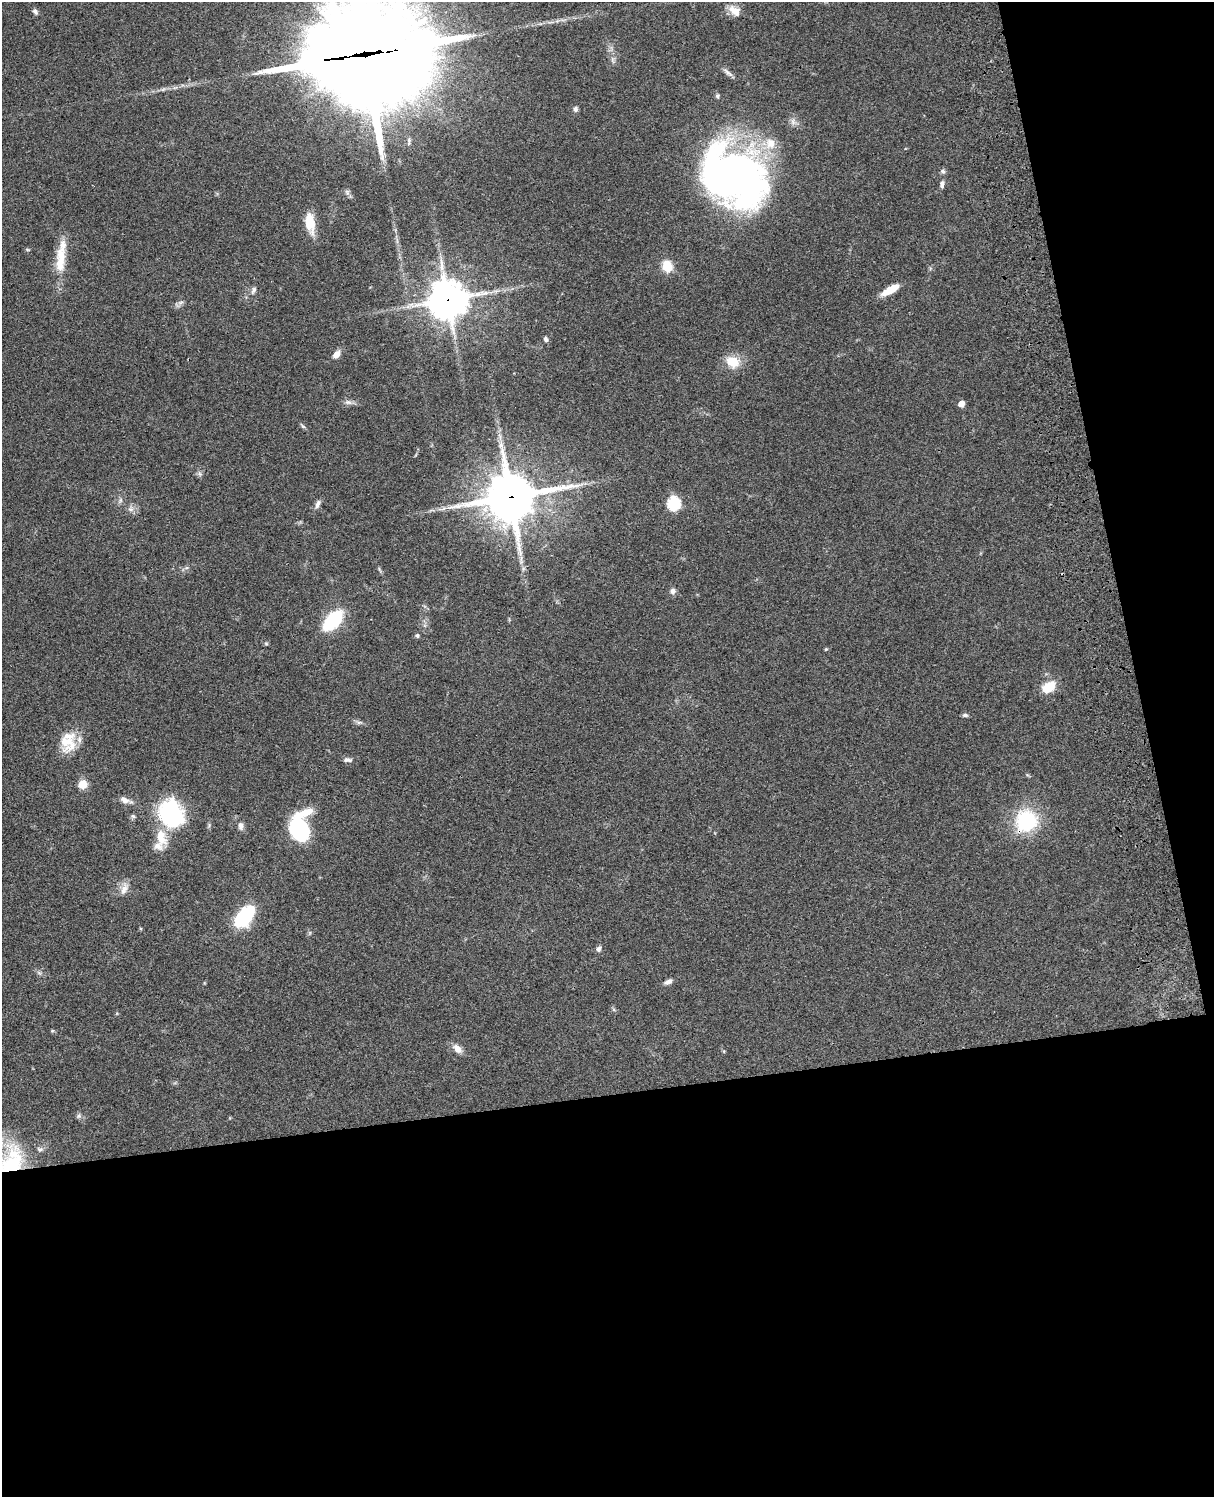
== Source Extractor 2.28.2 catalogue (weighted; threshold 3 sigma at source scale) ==
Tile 12 of 4 x 3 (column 4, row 3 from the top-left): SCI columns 3757-4968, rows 278-1772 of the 5086 x 4926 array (HDU 1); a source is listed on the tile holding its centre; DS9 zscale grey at full resolution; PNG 1216 x 1499 px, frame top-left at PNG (2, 2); no overlay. Shown black and unused: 33% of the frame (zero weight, under 3 of 4 exposures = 6% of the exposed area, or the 3 px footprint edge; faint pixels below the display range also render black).
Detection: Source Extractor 2.28.2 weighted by HDU 2 'WHT'; one run over the whole footprint, this tile lists its part. Background 0.0794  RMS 0.0058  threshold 0.0262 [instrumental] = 3 sigma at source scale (4.5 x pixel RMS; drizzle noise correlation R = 1.50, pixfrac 1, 0.05/0.05 arcsec/px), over >= 5 px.
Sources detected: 69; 2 inside a brighter object's white glare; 1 long thin detection or spike segment (spike, bleed or trail) — not listed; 5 inside a brighter listed object's ellipse — not listed separately; the other 61 listed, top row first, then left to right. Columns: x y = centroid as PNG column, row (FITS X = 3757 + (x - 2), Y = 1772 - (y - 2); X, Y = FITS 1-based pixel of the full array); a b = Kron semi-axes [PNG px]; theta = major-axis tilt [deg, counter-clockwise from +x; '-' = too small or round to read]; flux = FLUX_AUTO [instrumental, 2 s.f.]
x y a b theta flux
35 11 8 5 -60 1.6
734 11 18 10 -39 5.9
365 54 44 33 4 14000
728 73 15 5 -37 2.3
163 89 7 4 19 1.1
717 96 6 5 - 0.95
575 109 7 6 - 1.4
793 122 10 6 -72 2.4
943 171 7 6 - 1.3
733 173 69 51 -64 260
942 184 9 6 83 2.1
347 192 8 6 -78 1.6
310 222 26 11 -81 11
27 249 6 4 -20 0.62
61 256 44 11 82 16
667 266 6 6 - 32
253 290 11 6 66 1.8
890 290 19 6 29 11
448 300 13 13 - 1300
180 303 9 6 18 1.7
546 339 7 5 -58 1.5
336 354 9 6 47 4.3
733 362 17 13 -26 11
348 402 11 6 -9 2.3
961 404 5 5 - 5.7
303 426 7 5 -43 1
200 474 7 6 - 1.3
510 497 18 16 11 2500
120 500 7 4 89 1.2
318 504 12 6 63 2.3
674 504 6 6 - 72
444 508 6 5 - 1.2
131 509 8 7 - 2.3
673 591 7 7 - 2.1
333 620 24 13 48 34
417 635 5 5 - 1.2
266 644 6 4 -1 0.73
826 649 5 3 - 0.56
1049 687 16 11 32 12
965 715 7 5 -7 1.3
359 722 10 4 0 1.4
66 742 27 19 86 13
347 760 12 5 -2 2.1
83 784 9 8 - 7.3
124 800 14 7 -27 3.3
171 813 29 23 -71 59
302 814 29 9 20 12
133 816 7 5 -23 1.1
1026 821 22 20 54 43
241 826 9 6 -88 2.4
299 830 17 13 -60 62
161 837 25 14 -71 12
124 889 17 8 74 4.4
244 916 24 13 50 41
599 949 7 5 61 1.7
668 982 11 6 28 2.5
613 1009 6 4 -70 0.85
52 1031 6 3 18 0.63
458 1049 12 8 -42 4.4
79 1116 7 6 - 1.3
10 1161 55 34 38 64
Overlapping masked pixels (flux is a lower limit): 5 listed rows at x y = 365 54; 448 300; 510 497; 1026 821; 10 1161
Isophote crosses this tile's border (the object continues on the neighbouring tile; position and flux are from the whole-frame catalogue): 2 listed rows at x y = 365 54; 10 1161